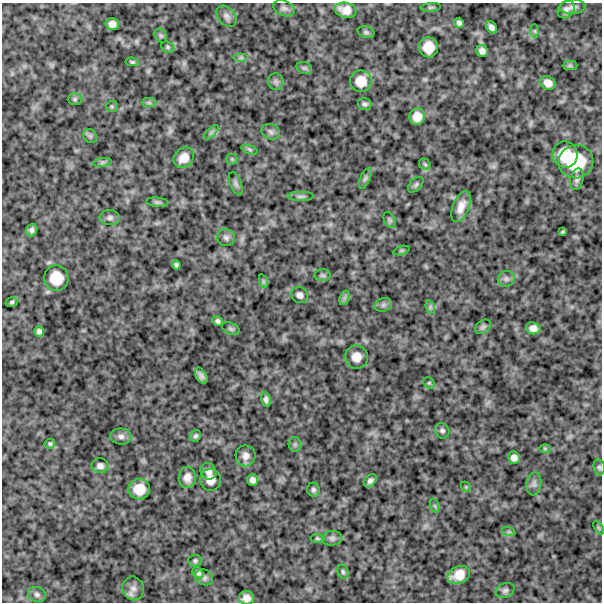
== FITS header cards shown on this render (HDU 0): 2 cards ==
NAXIS1  =                  600
NAXIS2  =                  600

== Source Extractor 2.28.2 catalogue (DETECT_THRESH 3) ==
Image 600 x 600 px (HDU 0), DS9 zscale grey, 1 PNG px = 1 image px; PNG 604 x 604 px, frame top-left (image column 1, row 600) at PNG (2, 3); each listed source drawn as its Kron ellipse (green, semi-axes under 4 px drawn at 4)
Background 1140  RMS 230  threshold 680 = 3 sigma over >= 5 px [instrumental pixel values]
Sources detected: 102; all 102 listed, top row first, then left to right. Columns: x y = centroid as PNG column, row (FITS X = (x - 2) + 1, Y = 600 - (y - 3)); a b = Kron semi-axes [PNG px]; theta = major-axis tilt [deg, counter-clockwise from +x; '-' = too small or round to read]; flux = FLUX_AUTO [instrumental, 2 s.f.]
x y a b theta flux
431 7 10 4 5 26000
572 7 13 7 3 68000
284 8 11 7 -23 56000
346 10 11 7 -12 150000
566 10 10 7 51 67000
227 16 12 8 -48 67000
459 23 5 4 - 44000
112 24 6 6 - 83000
492 27 7 4 -55 60000
535 31 7 4 -89 26000
366 32 8 6 -15 32000
161 36 7 5 -54 30000
168 47 7 5 -23 28000
428 47 10 9 - 230000
482 51 6 5 - 65000
241 58 7 4 0 33000
132 62 7 4 -7 27000
570 66 7 4 0 27000
304 68 8 6 -20 33000
361 81 10 10 - 220000
276 82 8 7 - 45000
548 83 8 6 -30 100000
75 99 7 6 - 31000
149 103 7 4 0 37000
365 104 7 6 - 38000
112 106 6 5 - 23000
417 117 8 8 - 150000
211 132 9 3 45 37000
271 132 9 7 -26 53000
90 136 8 6 -44 35000
249 149 8 4 -19 27000
565 155 13 12 - 350000
184 158 11 9 46 160000
232 159 5 5 - 24000
102 162 9 4 8 36000
576 162 17 16 - 620000
425 164 6 5 - 24000
365 178 11 5 66 38000
577 179 11 6 76 49000
236 184 12 6 -69 44000
416 185 9 5 46 31000
301 196 13 4 1 41000
157 202 11 4 -5 32000
461 207 16 8 68 150000
110 218 10 7 -5 53000
390 220 8 5 -60 31000
32 230 6 5 - 44000
563 232 4 3 - 16000
226 238 9 8 - 50000
401 250 8 3 19 19000
176 265 4 4 - 30000
323 275 8 6 -1 32000
56 278 12 12 - 310000
506 279 8 7 - 53000
263 281 7 4 -72 25000
300 295 9 8 - 67000
344 298 7 4 71 39000
12 302 6 4 17 26000
383 305 9 6 16 43000
430 307 7 4 -72 30000
218 321 5 5 - 38000
483 327 9 6 36 35000
533 328 7 6 - 91000
231 329 9 5 -22 35000
39 331 5 5 - 44000
356 357 11 11 - 160000
201 376 9 5 -61 61000
429 383 6 5 - 22000
266 400 7 5 -79 51000
442 431 8 7 - 44000
121 436 10 8 -4 67000
196 436 6 5 - 31000
50 444 5 5 - 25000
295 444 7 6 - 40000
545 449 6 4 0 19000
246 456 10 10 - 99000
514 458 6 6 - 76000
100 466 8 7 - 66000
599 467 8 5 -80 33000
208 471 8 7 - 85000
187 477 10 8 87 110000
210 480 11 10 - 130000
253 480 6 5 - 60000
370 481 7 5 49 54000
534 484 12 7 82 66000
466 487 6 4 -46 19000
139 489 11 10 - 240000
313 490 7 6 - 38000
435 506 7 4 -72 26000
599 528 7 4 -59 22000
509 532 7 4 -18 26000
317 538 7 4 -7 21000
332 538 10 7 7 49000
195 561 7 6 - 31000
343 572 7 5 -75 30000
198 573 6 5 - 41000
459 575 11 8 23 200000
204 577 9 7 -27 48000
133 588 12 10 -70 96000
505 590 9 7 23 47000
37 594 9 7 -19 50000
246 598 7 6 - 100000